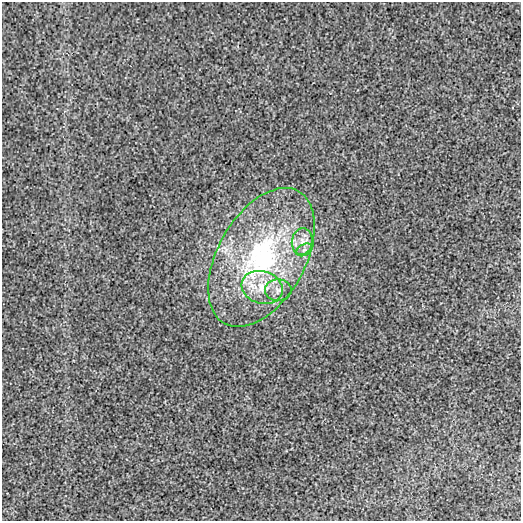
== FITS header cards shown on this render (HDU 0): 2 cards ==
NAXIS1  =                  519 /
NAXIS2  =                  519 /

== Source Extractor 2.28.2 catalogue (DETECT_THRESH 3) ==
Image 519 x 519 px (HDU 0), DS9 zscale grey, 1 PNG px = 1 image px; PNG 523 x 523 px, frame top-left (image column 1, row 519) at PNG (2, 2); each listed source drawn as its Kron ellipse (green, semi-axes under 4 px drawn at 4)
Background -4.81e-05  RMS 0.0025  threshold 0.00759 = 3 sigma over >= 5 px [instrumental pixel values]
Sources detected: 5; all 5 listed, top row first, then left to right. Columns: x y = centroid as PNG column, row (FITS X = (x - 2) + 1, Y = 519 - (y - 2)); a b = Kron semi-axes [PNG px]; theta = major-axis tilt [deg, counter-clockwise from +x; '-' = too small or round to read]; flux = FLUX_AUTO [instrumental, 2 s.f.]
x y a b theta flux
302 242 13 10 83 1.8
304 250 9 5 25 0.65
261 257 76 43 61 35
262 287 21 16 -16 4.7
278 290 13 11 0 1.4